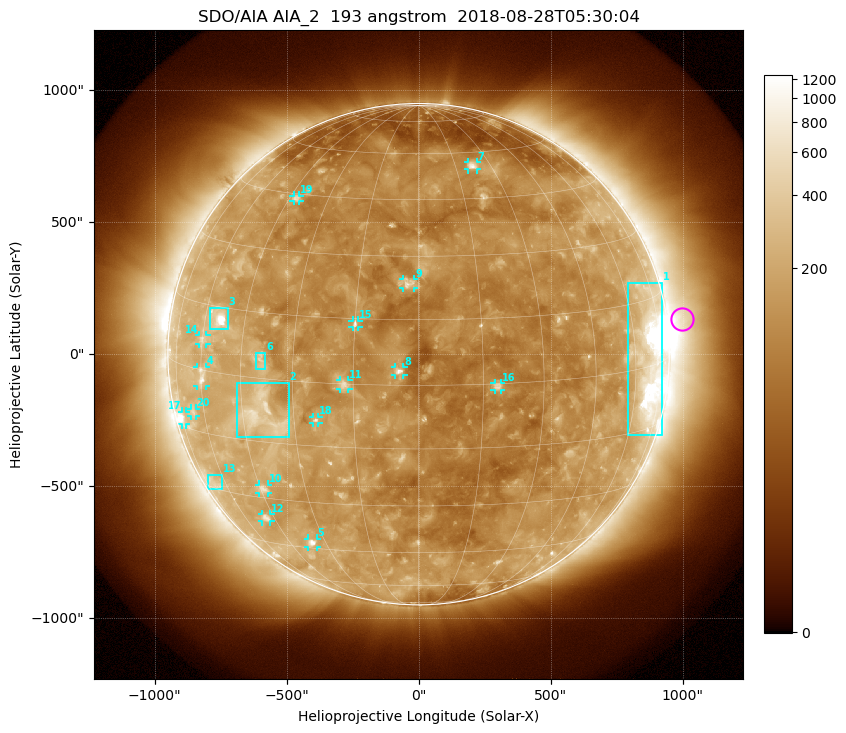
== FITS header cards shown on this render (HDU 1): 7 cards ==
TELESCOP= 'SDO/AIA'
INSTRUME= 'AIA_2'
WAVELNTH=                  193
WAVEUNIT= 'angstrom'
DATE-OBS= '2018-08-28T05:30:04.84'
CTYPE1  = 'HPLN-TAN'
CTYPE2  = 'HPLT-TAN'

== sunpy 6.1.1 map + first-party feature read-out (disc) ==
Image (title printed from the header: SDO/AIA AIA_2  193 angstrom  2018-08-28T05:30:04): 1024 x 1024 px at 2.4 arcsec/px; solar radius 950 arcsec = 396 px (full disc in frame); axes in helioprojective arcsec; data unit not stated in the header (colour bar unlabelled)
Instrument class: DISC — disc imager (sunpy class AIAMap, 193 A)
Bright regions (active regions / flare kernels): reference = the median radial profile (limb darkening/brightening removed); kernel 9 px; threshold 5 sigma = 210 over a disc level ~114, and >= 1.15x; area >= 12 px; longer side >= 9 px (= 22 arcsec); searched inside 0.97 R_sun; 21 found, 20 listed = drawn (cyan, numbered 1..; 15 of them under ~33 arcsec drawn as corner ticks so the feature stays visible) (cap 20 boxes per figure: the strongest are kept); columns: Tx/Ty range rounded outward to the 5 arcsec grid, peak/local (2 s.f.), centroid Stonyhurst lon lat
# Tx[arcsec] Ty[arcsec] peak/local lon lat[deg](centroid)
1 790..925 -310..270 13 +67 +1
2 -690..-490 -315..-105 5.2 -39 -8
3 -795..-720 95..175 13 -54 +12
4 -840..-805 -120..-45 4.6 -60 -1
5 -420..-385 -730..-695 5.5 -35 -43
6 -620..-580 -55..5 3.8 -39 +4
7 185..220 700..730 5 +22 +55
8 -90..-55 -80..-50 6.6 -4 +3
9 -60..-15 250..285 4.9 -2 +23
10 -605..-570 -525..-495 3.8 -44 -27
11 -300..-265 -135..-95 4.5 -17 +0
12 -595..-560 -635..-605 3.5 -49 -36
13 -800..-745 -510..-455 2.3 -67 -29
14 -830..-805 35..75 3.2 -60 +7
15 -250..-225 100..130 4.9 -15 +14
16 285..315 -135..-110 4.3 +18 -1
17 -895..-880 -270..-215 4.2 -73 -13
18 -400..-380 -260..-235 4.2 -24 -9
19 -475..-450 580..600 3.4 -42 +44
20 -865..-845 -235..-205 2.5 -66 -10
Off-limb structures (1.02-1.3 R_sun): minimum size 162 px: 7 found; the strongest spans PA ~250..305 deg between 1.02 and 1.3 R_sun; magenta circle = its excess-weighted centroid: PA ~280 deg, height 1.06 R_sun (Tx ~1000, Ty ~135 arcsec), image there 2.4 x the reference